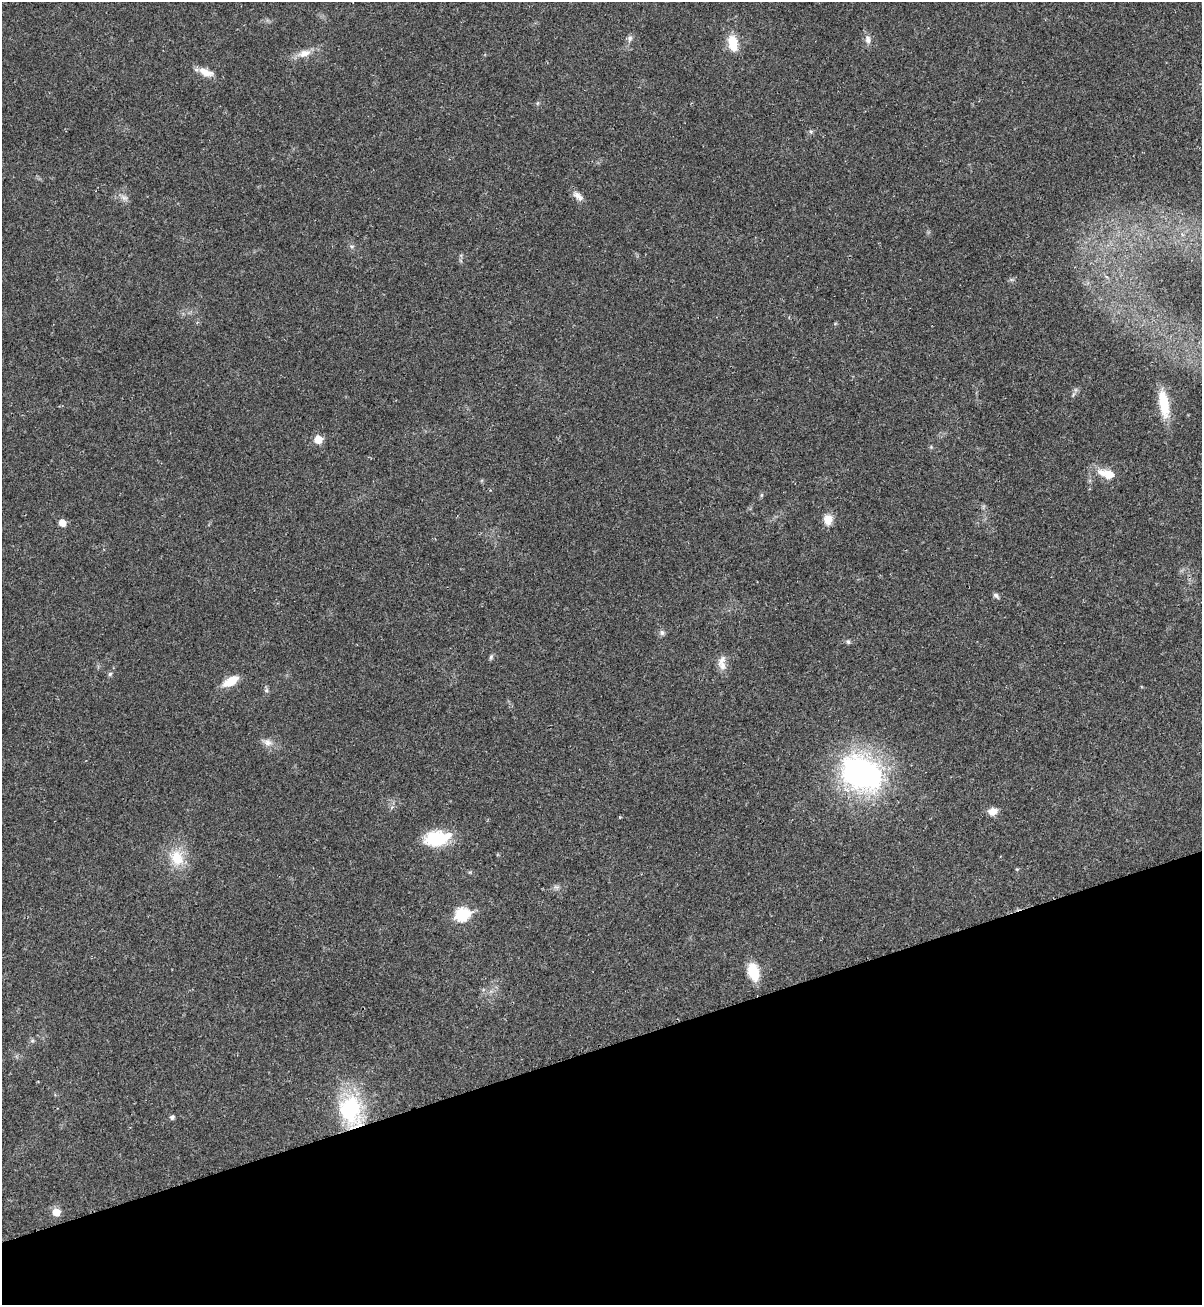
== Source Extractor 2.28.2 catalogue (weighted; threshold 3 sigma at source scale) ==
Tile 14 of 4 x 4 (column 2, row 4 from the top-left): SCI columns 1401-2600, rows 36-1338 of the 5295 x 5264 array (HDU 1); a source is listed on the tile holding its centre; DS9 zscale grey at full resolution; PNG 1204 x 1307 px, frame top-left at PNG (2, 2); no overlay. Shown black and unused: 20% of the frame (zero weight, under 2 of 3 exposures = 2% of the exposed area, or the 3 px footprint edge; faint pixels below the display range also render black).
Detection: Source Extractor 2.28.2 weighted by HDU 2 'WHT'; one run over the whole footprint, this tile lists its part. Background 0.0204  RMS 0.0038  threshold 0.0172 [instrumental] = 3 sigma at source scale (4.5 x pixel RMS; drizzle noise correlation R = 1.50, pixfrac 1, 0.05/0.05 arcsec/px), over >= 5 px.
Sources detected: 37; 2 inside a brighter listed object's ellipse — not listed separately; the other 35 listed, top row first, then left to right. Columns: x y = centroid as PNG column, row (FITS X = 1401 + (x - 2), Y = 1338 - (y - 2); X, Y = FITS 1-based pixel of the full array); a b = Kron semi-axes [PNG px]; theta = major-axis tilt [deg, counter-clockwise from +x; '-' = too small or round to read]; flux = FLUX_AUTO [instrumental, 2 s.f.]
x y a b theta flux
630 38 8 7 - 1.1
868 40 12 8 -86 1.8
733 43 19 11 -79 7.5
304 53 17 9 21 3.7
206 72 19 9 -21 4.2
538 103 6 4 71 0.49
811 131 6 4 -70 0.67
578 196 16 8 -44 2.4
124 198 9 6 -7 1.3
352 246 6 4 18 0.54
1164 404 32 11 -80 11
318 439 6 6 - 6
1109 474 16 11 -24 4.9
761 495 6 4 71 0.49
828 519 12 9 82 4.4
62 523 6 5 - 4.1
996 595 9 5 -38 0.97
662 633 7 6 - 1.1
848 642 6 5 - 0.64
491 657 7 5 61 0.65
723 666 11 10 - 2.6
110 674 5 5 - 0.66
231 681 18 8 31 6.5
266 690 6 5 - 0.64
267 742 11 9 -21 2.3
861 773 37 26 -28 99
993 811 9 7 16 3.3
437 838 27 15 8 19
177 858 24 18 -65 9.8
557 887 7 6 - 0.98
462 914 8 7 - 37
753 972 19 11 -76 9.7
350 1109 31 24 -83 34
172 1117 7 5 53 0.74
56 1212 6 6 - 5.1